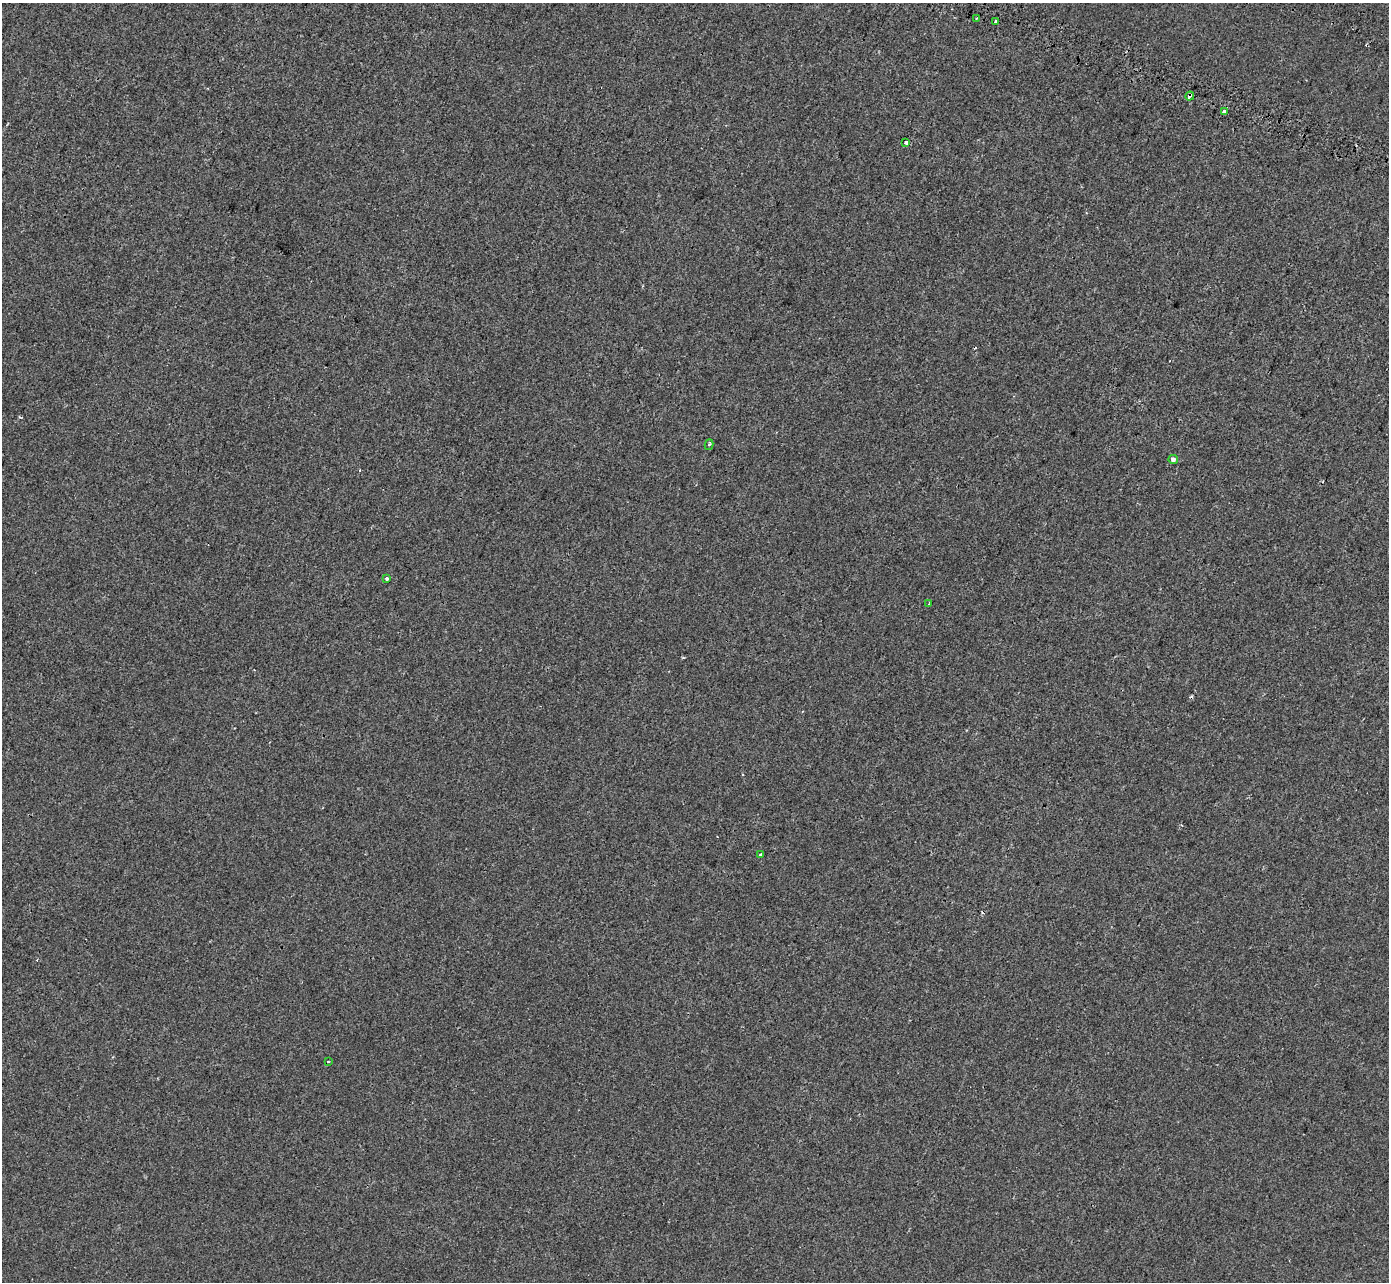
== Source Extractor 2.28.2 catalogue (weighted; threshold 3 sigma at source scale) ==
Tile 10 of 4 x 4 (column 2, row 3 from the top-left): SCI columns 1560-2946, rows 1760-3039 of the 5886 x 6016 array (HDU 1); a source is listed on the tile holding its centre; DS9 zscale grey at full resolution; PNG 1391 x 1284 px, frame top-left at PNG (2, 3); each listed source drawn as its Kron ellipse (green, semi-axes under 4 px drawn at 4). Shown black and unused: <1% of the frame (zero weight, under 2 of 3 exposures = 11% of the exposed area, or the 3 px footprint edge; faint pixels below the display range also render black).
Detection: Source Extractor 2.28.2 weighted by HDU 2 'WHT'; one run over the whole footprint, this tile lists its part. Background -1.87e-04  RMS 0.0033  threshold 0.0146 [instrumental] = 3 sigma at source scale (4.5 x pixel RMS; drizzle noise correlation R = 1.50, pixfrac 1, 0.0396/0.0396 arcsec/px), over >= 5 px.
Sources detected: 15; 4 cosmic-ray / hot-pixel residue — neither listed nor drawn; the other 11 listed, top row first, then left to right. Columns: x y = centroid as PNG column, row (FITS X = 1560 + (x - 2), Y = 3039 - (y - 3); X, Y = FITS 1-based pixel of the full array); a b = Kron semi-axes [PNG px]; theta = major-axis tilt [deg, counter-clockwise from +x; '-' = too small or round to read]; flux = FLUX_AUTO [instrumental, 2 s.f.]
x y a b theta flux
977 18 4 2 - 0.26
995 21 3 3 - 1.6
1190 96 5 3 - 4
1224 112 4 3 - 9.5
906 143 3 3 - 16
709 445 5 3 - 0.6
1173 459 4 4 - 1.4
387 578 3 3 - 0.97
929 604 3 2 - 0.68
761 854 4 3 - 1.9
328 1061 3 2 - 0.27
Overlapping masked pixels (flux is a lower limit): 2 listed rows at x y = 1190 96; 906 143